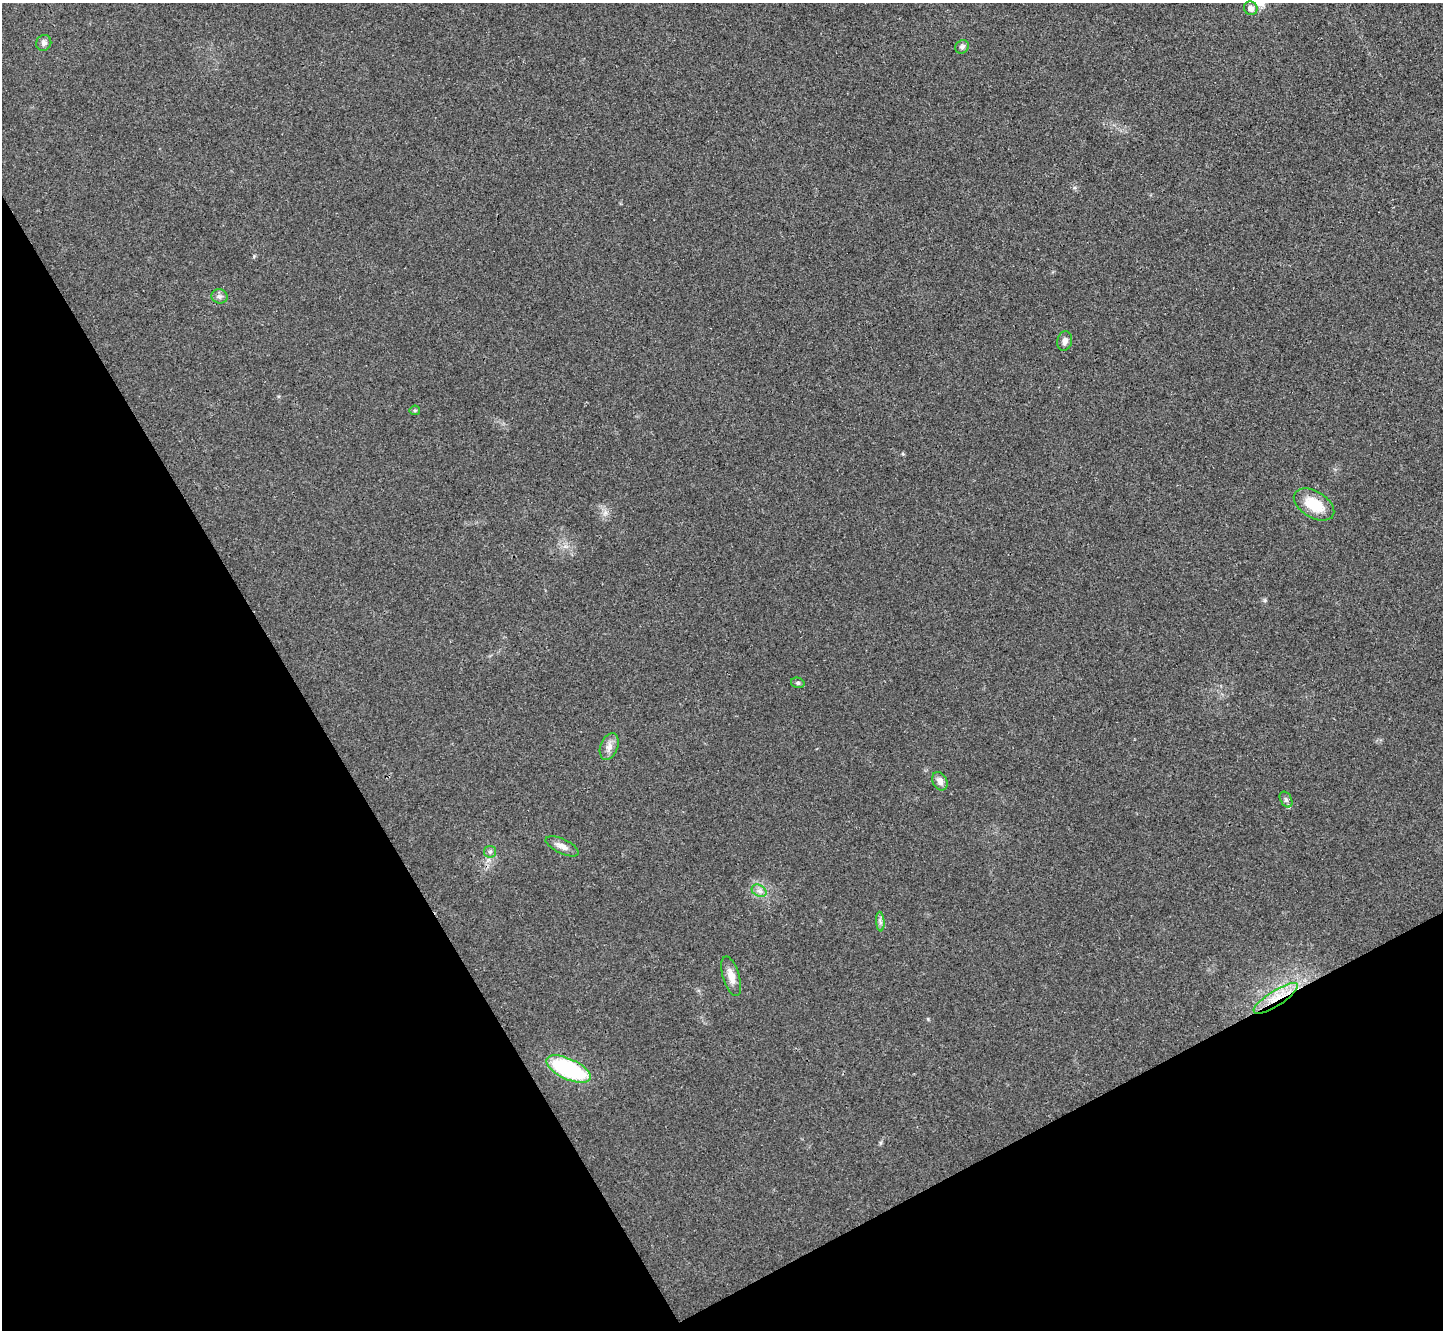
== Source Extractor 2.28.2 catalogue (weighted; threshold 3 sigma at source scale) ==
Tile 14 of 4 x 4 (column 2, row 4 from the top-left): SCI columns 1451-2891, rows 165-1492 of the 5785 x 5777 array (HDU 1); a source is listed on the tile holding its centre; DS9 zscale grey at full resolution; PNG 1445 x 1332 px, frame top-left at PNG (2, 3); each listed source drawn as its Kron ellipse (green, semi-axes under 4 px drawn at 4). Shown black and unused: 29% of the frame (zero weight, under 3 of 4 exposures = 1% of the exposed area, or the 3 px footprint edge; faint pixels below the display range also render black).
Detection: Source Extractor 2.28.2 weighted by HDU 2 'WHT'; one run over the whole footprint, this tile lists its part. Background 0.025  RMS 0.0049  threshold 0.022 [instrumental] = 3 sigma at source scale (4.5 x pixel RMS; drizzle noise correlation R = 1.50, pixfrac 1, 0.05/0.05 arcsec/px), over >= 5 px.
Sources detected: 18; all 18 listed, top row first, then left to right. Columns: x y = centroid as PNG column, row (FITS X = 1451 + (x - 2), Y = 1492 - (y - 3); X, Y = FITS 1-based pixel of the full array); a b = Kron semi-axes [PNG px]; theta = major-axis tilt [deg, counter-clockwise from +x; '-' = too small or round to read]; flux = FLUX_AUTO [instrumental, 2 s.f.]
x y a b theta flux
1251 8 7 6 - 2.7
44 43 8 7 - 1.9
962 47 7 6 - 1.3
219 296 8 7 - 1.6
1065 341 10 7 77 2.3
415 410 5 5 - 0.68
1314 505 22 13 -31 14
798 683 7 5 -14 0.88
609 746 14 8 68 3.2
940 781 10 7 -62 2.7
1286 799 8 5 -63 1.3
562 846 18 7 -25 3.4
490 852 6 6 - 0.98
759 891 8 5 -30 1.9
880 922 10 4 -85 1.3
731 976 20 8 -73 5.1
1276 998 26 7 33 9.4
568 1069 24 10 -25 53
Overlapping masked pixels (flux is a lower limit): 1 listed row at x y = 1276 998